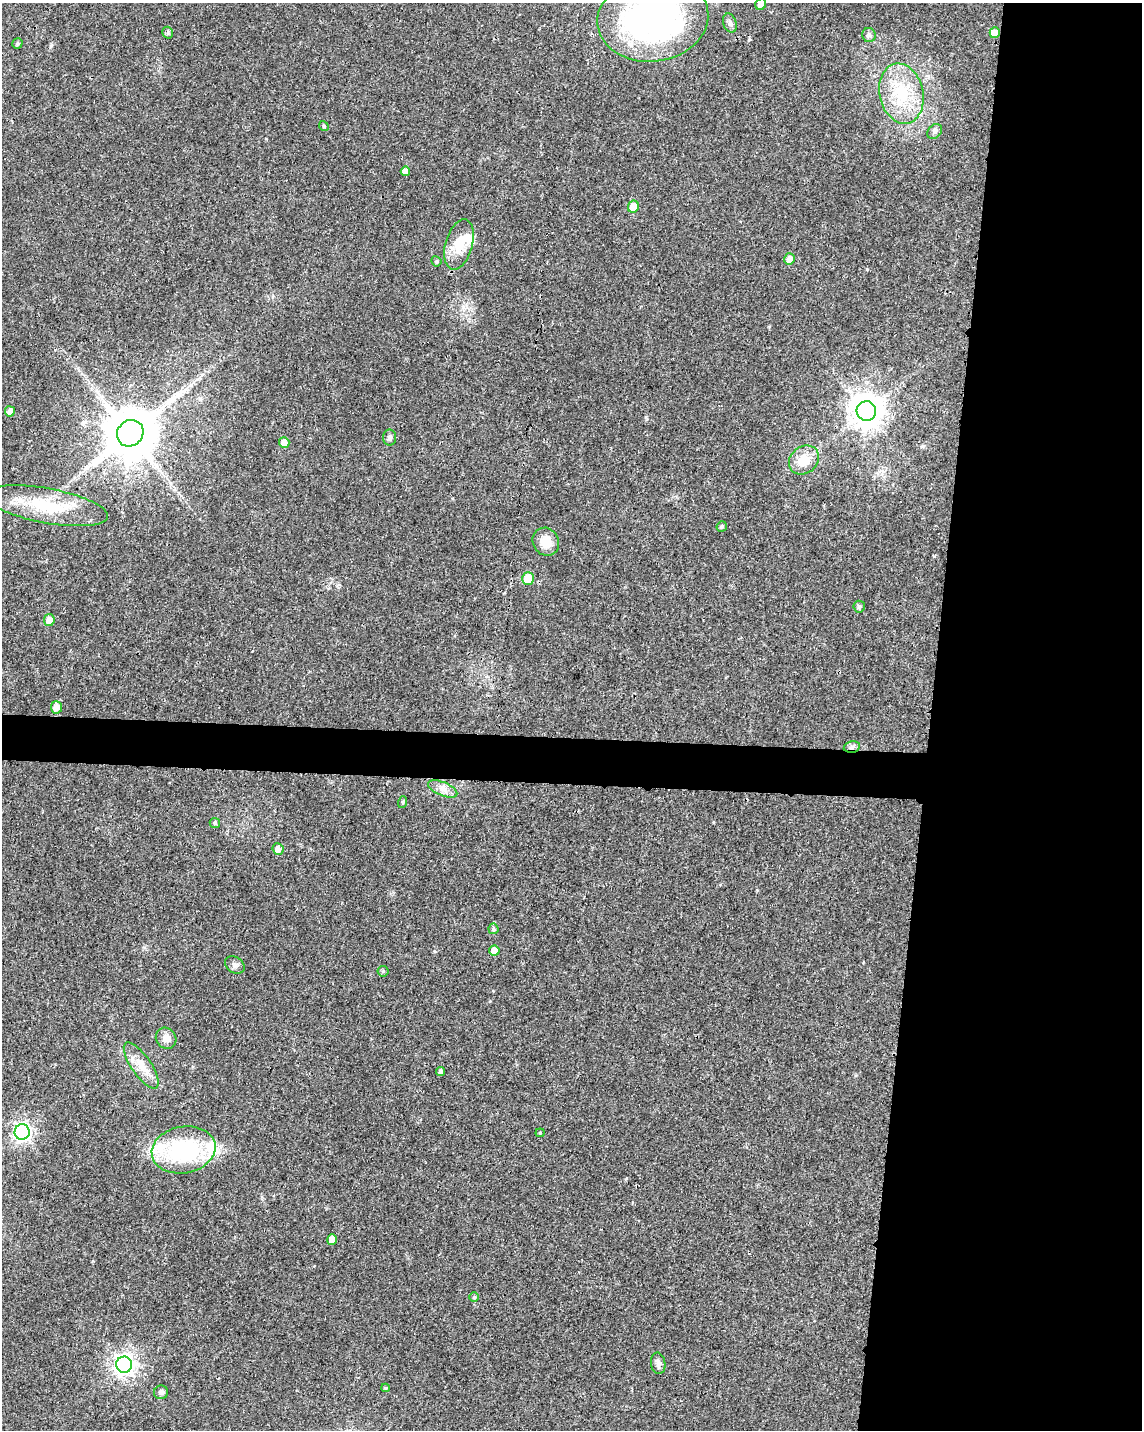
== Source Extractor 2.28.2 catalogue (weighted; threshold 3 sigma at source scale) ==
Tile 8 of 4 x 3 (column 4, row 2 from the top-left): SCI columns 3424-4563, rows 1661-3088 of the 4573 x 4801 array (HDU 1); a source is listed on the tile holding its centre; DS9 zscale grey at full resolution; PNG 1144 x 1432 px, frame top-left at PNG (2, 3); each listed source drawn as its Kron ellipse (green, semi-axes under 4 px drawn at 4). Shown black and unused: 21% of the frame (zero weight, under 3 of 4 exposures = <1% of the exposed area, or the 3 px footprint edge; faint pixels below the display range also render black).
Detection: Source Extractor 2.28.2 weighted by HDU 2 'WHT'; one run over the whole footprint, this tile lists its part. Background 0.0197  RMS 0.0028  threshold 0.0128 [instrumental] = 3 sigma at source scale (4.5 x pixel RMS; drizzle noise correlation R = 1.50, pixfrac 1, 0.0396/0.0396 arcsec/px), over >= 5 px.
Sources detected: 51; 1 inside a brighter object's white glare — neither listed nor drawn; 1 inside a brighter listed object's ellipse — not listed separately; the other 49 listed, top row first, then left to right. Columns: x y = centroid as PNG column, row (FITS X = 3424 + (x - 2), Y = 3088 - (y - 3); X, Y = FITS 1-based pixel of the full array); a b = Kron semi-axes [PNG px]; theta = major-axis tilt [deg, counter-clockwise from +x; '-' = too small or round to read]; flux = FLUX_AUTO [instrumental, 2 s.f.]
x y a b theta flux
761 4 6 5 - 1.3
653 18 56 43 7 96
730 23 10 6 -73 0.97
168 33 6 5 - 0.59
995 33 5 5 - 2.5
869 35 7 6 - 1
17 44 5 5 - 0.5
901 94 30 22 -78 14
324 126 5 4 - 0.39
935 131 8 6 45 0.85
405 171 5 4 - 1.6
633 207 6 5 - 5
459 244 26 13 74 6.4
790 259 6 5 - 2.1
436 261 5 5 - 0.51
10 411 5 5 - 1.4
866 411 10 9 - 470
130 433 14 12 45 1600
390 437 8 6 89 0.81
284 443 5 5 - 2.1
804 460 16 13 39 5.4
47 506 62 17 -10 16
722 526 5 5 - 0.54
546 542 14 13 - 4.5
528 578 6 6 - 5.9
859 607 6 5 - 0.66
49 620 6 5 - 2.1
56 707 6 5 - 2.2
852 747 8 5 11 0.84
443 789 15 6 -23 2
403 802 6 4 71 0.35
215 823 5 5 - 0.44
278 849 6 5 - 1.5
493 929 5 5 - 0.58
494 951 5 5 - 2.2
235 965 11 7 -32 1.1
383 971 5 5 - 0.43
166 1038 11 10 - 2.2
141 1066 27 10 -55 4.2
441 1072 4 4 - 0.7
22 1132 7 7 - 110
540 1133 4 4 - 0.27
184 1150 32 23 10 33
332 1240 5 4 - 2.6
474 1297 5 5 - 0.34
658 1363 11 7 -81 1.2
124 1365 8 8 - 170
386 1388 4 4 - 0.33
161 1392 7 7 - 0.74
Overlapping masked pixels (flux is a lower limit): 3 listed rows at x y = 653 18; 995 33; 852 747
Isophote crosses this tile's border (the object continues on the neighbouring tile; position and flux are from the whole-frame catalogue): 2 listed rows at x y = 761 4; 653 18
Unlisted compact peaks at least as high as the median listed source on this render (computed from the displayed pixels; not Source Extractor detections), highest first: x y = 867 269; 934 556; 646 417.